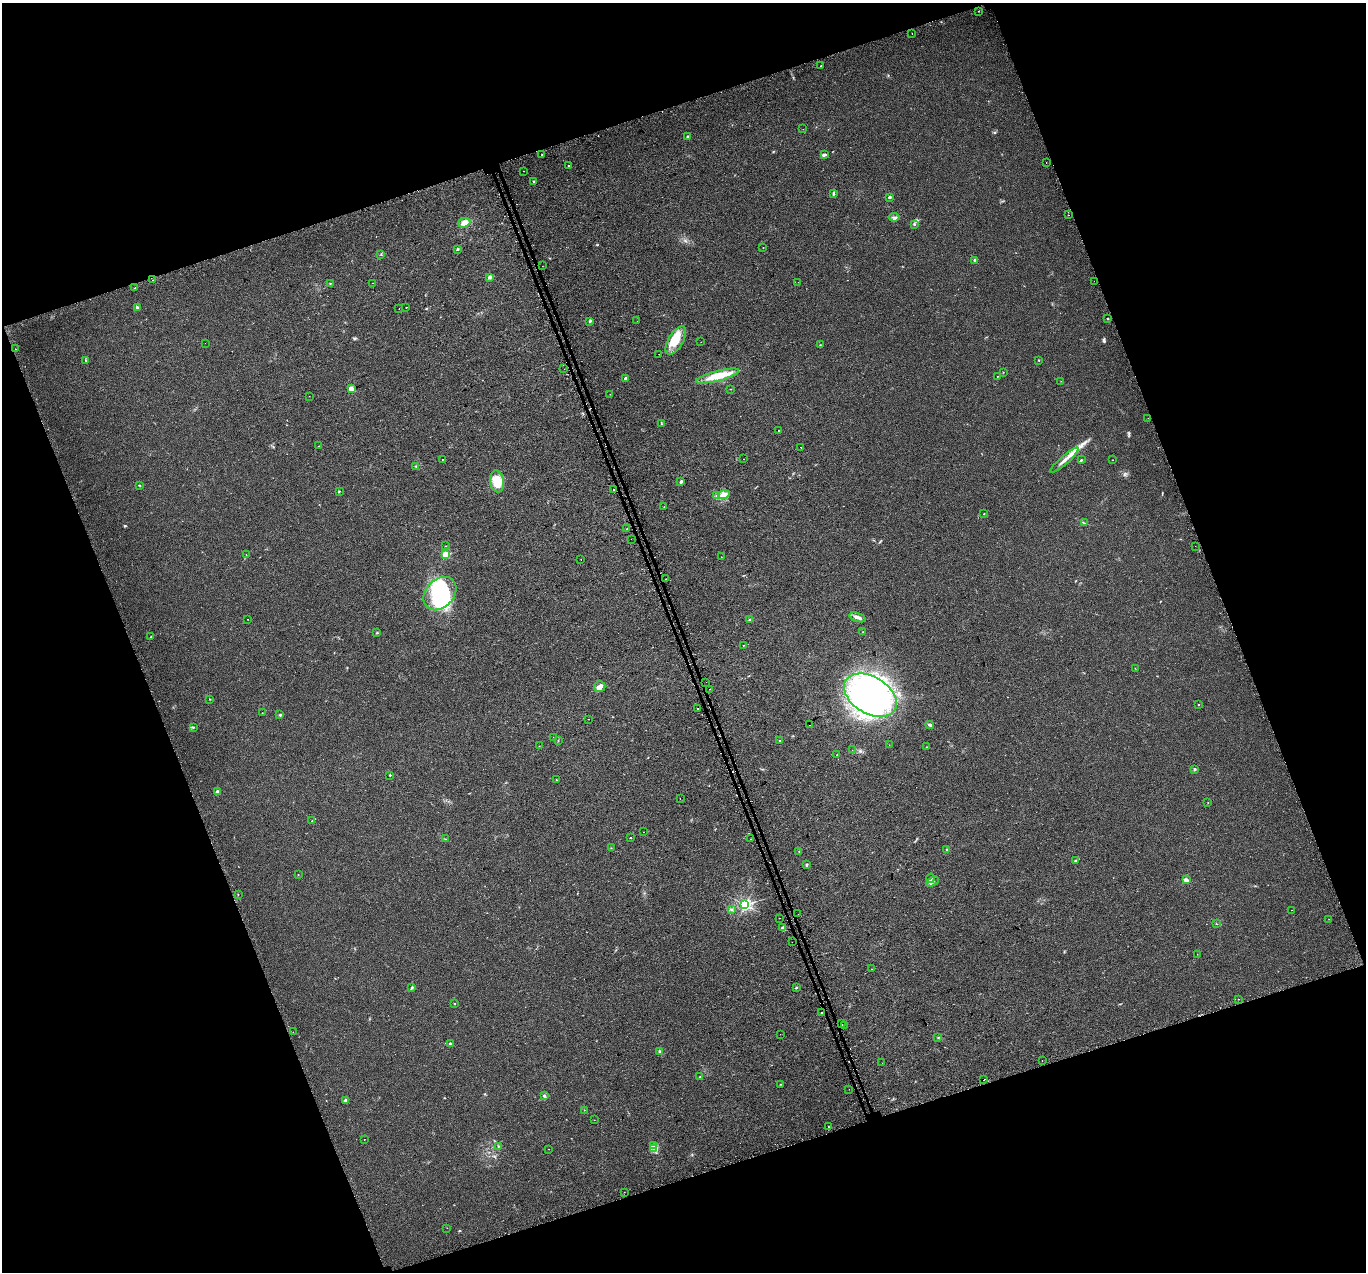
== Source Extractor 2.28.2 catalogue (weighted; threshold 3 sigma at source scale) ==
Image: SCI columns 33-5487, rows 163-5241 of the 5518 x 5351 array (HDU 1 of 3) = the unmasked area's bounding box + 8 px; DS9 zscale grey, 4 x 4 block average (1 PNG px = mean of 4 x 4 image px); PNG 1368 x 1274 px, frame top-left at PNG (2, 3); each listed source drawn as its Kron ellipse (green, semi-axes under 4 px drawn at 4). Shown black and unused: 39% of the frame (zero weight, under 2 of 3 exposures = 3% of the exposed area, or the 3 px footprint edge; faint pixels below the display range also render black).
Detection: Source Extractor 2.28.2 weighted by HDU 2 'WHT'. Background 0.0227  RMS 0.0068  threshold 0.0304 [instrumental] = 3 sigma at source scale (4.5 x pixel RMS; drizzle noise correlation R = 1.50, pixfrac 1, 0.0396/0.0396 arcsec/px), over >= 5 px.
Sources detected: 227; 9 inside a brighter object's white glare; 33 cosmic-ray / hot-pixel residue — neither listed nor drawn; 4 coinciding with a brighter row at this scale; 6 inside a brighter listed object's ellipse — not listed separately; the other 175 listed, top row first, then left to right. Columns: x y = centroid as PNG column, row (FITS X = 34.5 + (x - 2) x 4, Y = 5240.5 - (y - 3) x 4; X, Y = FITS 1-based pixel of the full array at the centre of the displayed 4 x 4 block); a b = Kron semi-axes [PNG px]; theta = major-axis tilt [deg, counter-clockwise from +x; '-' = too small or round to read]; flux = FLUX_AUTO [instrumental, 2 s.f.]
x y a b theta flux
978 11 2 2 - 0.87
912 33 2 2 - 1.1
821 66 2 2 - 1.3
803 129 2 2 - 0.59
688 137 3 2 - 3.5
825 154 4 2 - 5.5
542 155 2 2 - 2.8
1046 162 2 2 - 10
569 165 2 2 - 7
524 171 2 2 - 1.1
534 182 2 2 - 14
833 194 4 2 - 5.4
889 197 2 2 - 23
1068 215 2 2 - 3.2
894 217 5 2 - 6.1
464 223 6 4 21 24
914 225 3 2 - 2
763 247 2 2 - 1.7
457 249 2 2 - 15
381 254 2 2 - 1.9
975 260 2 2 - 19
542 266 2 2 - 4
490 277 3 2 - 11
152 280 2 2 - 4.3
1094 281 2 2 - 6.9
798 282 2 2 - 1.5
330 283 2 2 - 1.7
373 283 2 2 - 0.79
135 288 2 2 - 5
137 307 3 2 - 5.6
406 307 2 2 - 2
399 309 2 2 - 1
1107 319 3 2 - 2.4
590 321 3 2 - 4.4
637 321 2 2 - 0.74
676 340 16 7 59 65
701 342 2 2 - 1.4
205 343 2 2 - 1
820 345 2 2 - 2.2
15 349 2 2 - 6.9
659 354 2 2 - 1.5
86 361 2 2 - 1.2
1039 361 2 2 - 1.6
564 369 2 2 - 2.2
1003 372 2 2 - 0.76
717 376 22 5 14 78
997 376 2 2 - 1.6
625 379 3 2 - 8.4
1061 381 2 2 - 0.7
351 389 2 2 - 130
730 389 2 2 - 2.6
610 394 2 2 - 1.5
309 396 2 2 - 0.93
1148 418 2 2 - 0.57
662 424 2 2 - 1.8
778 430 2 2 - 1.2
319 446 2 2 - 1
801 447 2 2 - 2.2
443 459 2 2 - 21
743 459 2 2 - 3
1064 460 19 2 41 27
1081 460 2 2 - 6.8
1113 460 2 2 - 0.73
415 466 2 2 - 2.5
497 481 11 7 -83 73
681 482 3 2 - 7.7
139 485 2 2 - 1.6
613 489 2 2 - 3.4
339 491 3 2 - 2.6
724 495 6 3 18 15
717 496 4 3 - 7
664 507 2 2 - 1.4
984 514 2 2 - 3
1084 523 2 2 - 1.2
627 529 2 2 - 34
631 539 2 2 - 4.8
446 546 2 2 - 1
1195 546 2 2 - 0.97
246 555 2 2 - 1.2
445 555 2 2 - 220
721 557 2 2 - 0.74
581 559 2 2 - 1.5
665 579 2 2 - 1.5
440 594 19 14 46 220
857 617 8 3 -19 17
248 619 2 2 - 2.6
750 620 2 2 - 16
863 632 2 2 - 1.4
377 633 2 2 - 6
151 637 2 2 - 1.6
743 645 2 2 - 4.5
1135 668 2 2 - 0.95
706 682 2 2 - 1.4
600 687 6 5 - 21
710 689 2 2 - 2.4
870 695 29 18 -31 390
210 699 3 2 - 1.4
1199 705 2 2 - 2.8
698 708 2 2 - 4.4
262 713 2 2 - 0.95
280 715 4 2 - 3.9
589 719 2 2 - 1.1
809 725 2 2 - 1.2
930 725 4 2 - 5.3
193 727 3 2 - 3.7
553 737 2 2 - 0.51
780 740 2 2 - 1.4
558 741 3 2 - 1.5
889 745 2 2 - 1.8
539 746 2 2 - 0.57
927 747 2 2 - 1.6
852 750 2 2 - 2
837 754 2 2 - 1.5
1195 769 3 2 - 4
390 775 2 2 - 7.5
556 780 2 2 - 1.5
217 791 2 2 - 25
680 798 2 2 - 2.4
1208 803 2 2 - 1.4
312 821 2 2 - 1.9
644 832 2 2 - 1.6
630 838 2 2 - 1.7
445 839 3 2 - 1.4
750 839 2 2 - 1.6
611 848 2 2 - 1.3
947 849 3 2 - 2.5
799 851 2 2 - 1.2
1076 860 3 2 - 6.3
807 864 2 2 - 2.7
298 875 2 2 - 0.9
931 878 4 2 - 5.7
1186 880 2 2 - 40
932 881 7 3 32 10
238 894 2 2 - 3.8
745 905 2 2 - 880
731 909 2 2 - 3.2
1291 910 2 2 - 0.82
798 914 2 2 - 0.9
780 918 2 2 - 1.2
1329 919 2 2 - 0.64
1216 924 2 2 - 1.3
783 928 2 2 - 39
792 942 2 2 - 1.8
1197 954 2 2 - 5.4
872 969 2 2 - 0.8
412 987 3 2 - 3.5
796 987 3 2 - 4
1239 999 2 2 - 6.7
454 1003 2 2 - 3.3
821 1012 2 2 - 21
841 1024 2 2 - 4.8
845 1025 2 2 - 2.5
293 1032 2 2 - 1
780 1034 2 2 - 1.6
938 1038 2 2 - 2.3
450 1043 2 2 - 9.9
660 1052 2 2 - 1.9
1042 1061 2 2 - 3.2
882 1063 2 2 - 0.66
700 1076 2 2 - 1.1
984 1080 2 2 - 6.2
780 1084 2 2 - 1.6
849 1089 2 2 - 2.5
545 1095 3 3 - 4.5
346 1101 2 2 - 52
584 1110 2 2 - 0.83
594 1120 2 2 - 0.95
828 1127 2 2 - 30
364 1139 2 2 - 0.89
654 1145 4 2 - 6.1
499 1146 2 2 - 1.7
549 1149 2 2 - 10
653 1149 3 2 - 6.9
624 1192 2 2 - 4
447 1228 2 2 - 0.62
Diffuse or blended objects may show on this block-average render without a row.